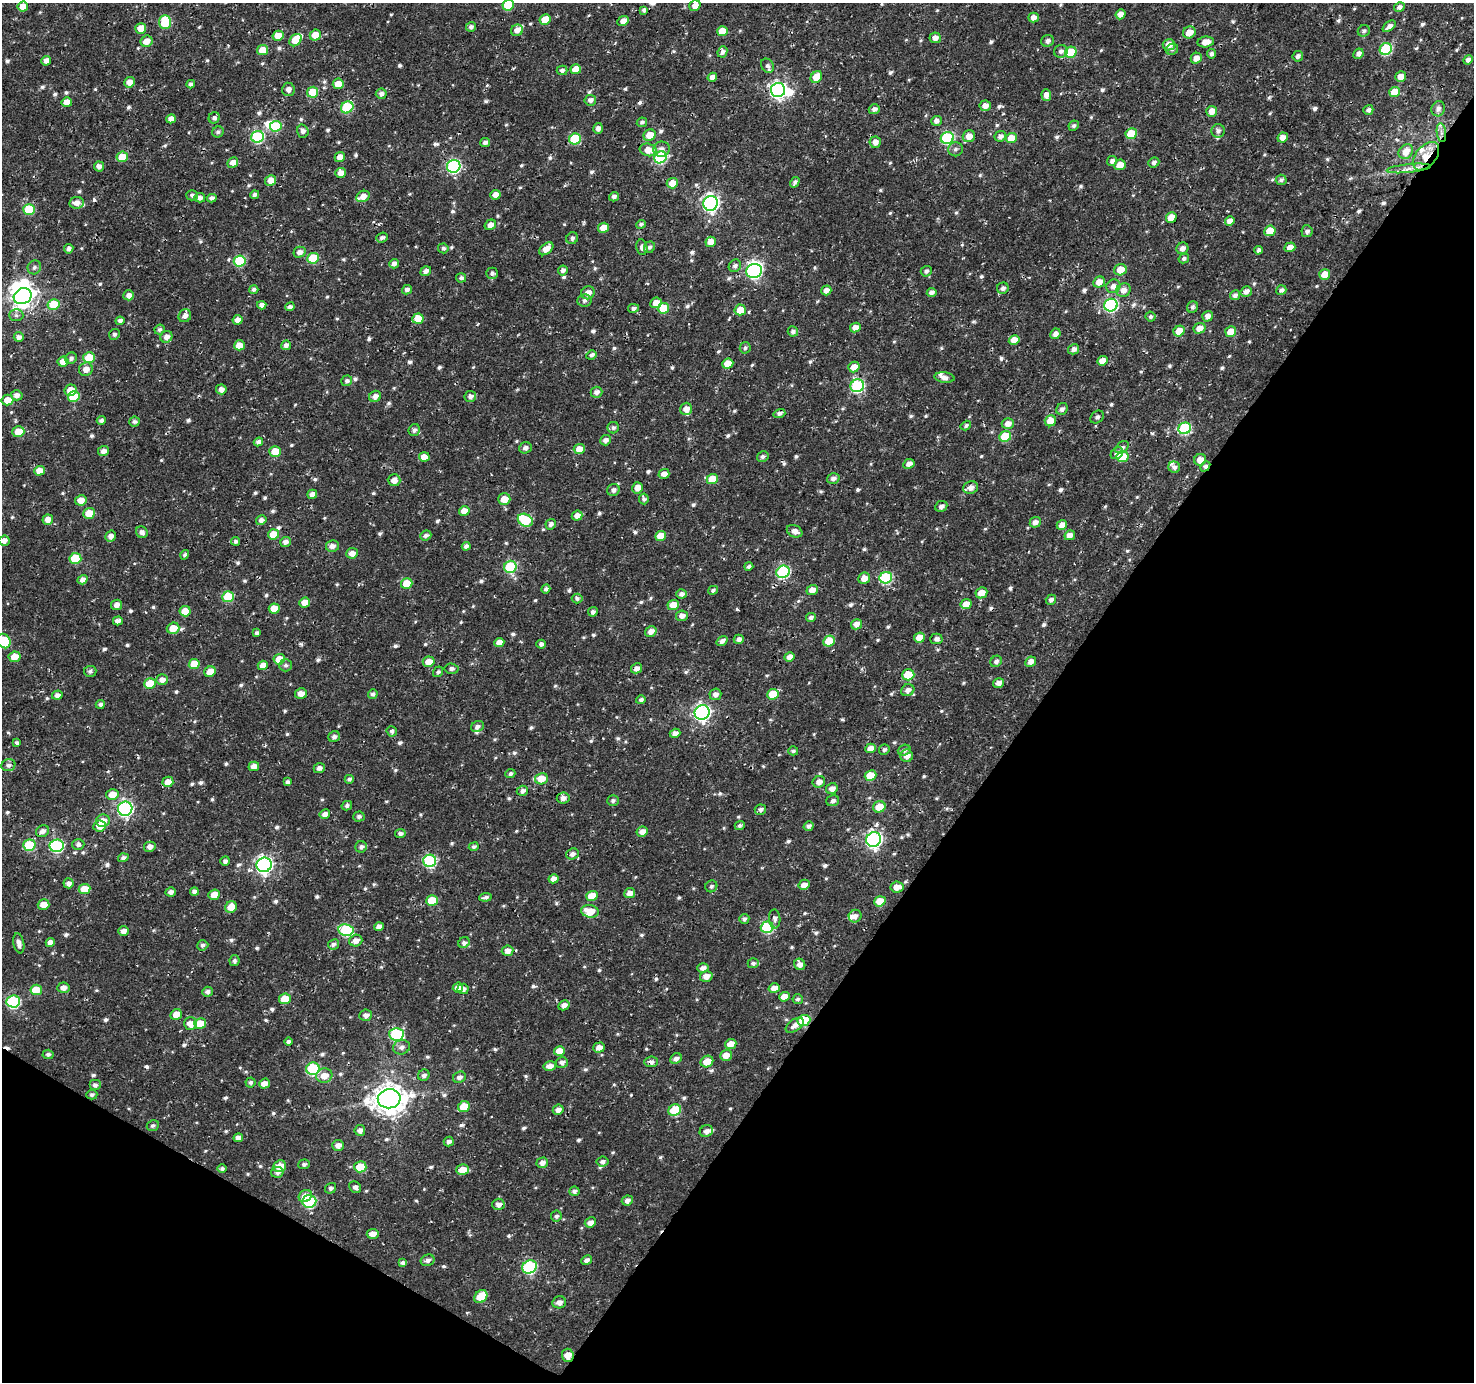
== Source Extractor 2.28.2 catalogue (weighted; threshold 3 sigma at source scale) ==
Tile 15 of 4 x 4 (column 3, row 4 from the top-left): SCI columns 2955-4426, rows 257-1636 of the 5900 x 5964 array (HDU 1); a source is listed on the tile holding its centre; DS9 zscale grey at full resolution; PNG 1476 x 1384 px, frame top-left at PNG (2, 3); each listed source drawn as its Kron ellipse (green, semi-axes under 4 px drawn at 4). Shown black and unused: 34% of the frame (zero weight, under 3 of 4 exposures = <1% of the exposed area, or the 3 px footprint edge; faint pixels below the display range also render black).
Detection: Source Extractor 2.28.2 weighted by HDU 2 'WHT'; one run over the whole footprint, this tile lists its part. Background 0.00206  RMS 0.0025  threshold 0.0115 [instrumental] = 3 sigma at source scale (4.5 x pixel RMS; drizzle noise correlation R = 1.50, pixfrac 1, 0.0396/0.0396 arcsec/px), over >= 5 px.
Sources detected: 819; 6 inside a brighter object's white glare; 3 cosmic-ray / hot-pixel residue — neither listed nor drawn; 13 inside a brighter listed object's ellipse — not listed separately; of the other 797, all 500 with FLUX_AUTO >= 0.599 (the completeness limit of this list) listed and drawn (297 fainter detections not listed), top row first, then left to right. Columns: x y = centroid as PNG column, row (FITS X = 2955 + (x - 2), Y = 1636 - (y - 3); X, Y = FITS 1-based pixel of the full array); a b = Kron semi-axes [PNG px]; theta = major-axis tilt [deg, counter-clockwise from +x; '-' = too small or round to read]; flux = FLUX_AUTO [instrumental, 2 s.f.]
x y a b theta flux
508 5 6 5 - 9.1
695 6 6 5 - 1.7
23 7 5 5 - 2.6
1399 7 5 4 - 0.91
644 10 4 4 - 0.89
1120 14 5 4 - 1.7
1033 18 5 5 - 1.7
545 19 5 5 - 4.4
623 21 6 4 26 1.8
165 22 7 6 - 11
1389 26 7 4 39 1.2
471 27 5 4 - 0.78
141 28 5 5 - 3.2
517 30 6 5 - 1.7
722 31 5 5 - 4.1
1364 31 6 5 - 0.67
1189 32 6 5 - 2.9
315 35 6 5 - 3.4
278 36 5 5 - 3.6
935 38 6 5 - 1.6
295 40 7 5 46 6.1
147 41 6 5 - 2.3
1047 41 6 5 - 0.97
1206 42 8 5 7 2.4
1169 45 6 5 - 2.3
1172 49 6 5 - 0.63
1386 49 6 5 - 20
262 50 5 5 - 3.6
1061 51 7 6 - 0.96
722 52 6 4 66 0.98
1071 52 6 5 - 11
1212 54 4 4 - 0.78
1358 54 5 4 - 1.2
1298 56 5 5 - 0.81
1196 58 6 5 - 1.9
1468 60 5 4 - 1
46 61 5 4 - 1.5
767 66 7 6 - 0.91
576 69 5 5 - 3.8
562 70 5 4 - 0.86
712 77 5 4 - 1.4
816 77 6 5 - 4.6
1401 77 6 5 - 2.2
129 82 5 5 - 2
191 84 4 4 - 0.77
338 84 5 5 - 2.8
288 89 7 6 - 1.2
778 90 7 7 - 80
313 92 6 5 - 6
1394 92 5 5 - 3.9
381 94 5 5 - 0.83
1046 95 6 5 - 1.9
590 100 6 5 - 1.1
67 102 5 4 - 2.5
985 106 5 5 - 1.8
347 107 6 5 - 15
874 109 5 5 - 1.1
1438 109 8 6 67 1.1
1368 110 5 4 - 0.82
1212 111 5 5 - 2.2
214 118 6 5 - 0.86
171 119 5 4 - 1.9
936 121 5 5 - 1.1
642 122 5 4 - 0.66
276 126 6 5 - 9.9
1074 126 5 5 - 0.61
598 128 5 5 - 1
303 131 6 5 - 0.89
1218 131 7 6 - 0.99
218 132 6 5 - 0.66
1441 133 9 4 -82 0.93
1131 134 6 5 - 8
650 135 6 5 - 3.6
969 136 6 6 - 2.2
1000 136 6 5 - 1.1
257 137 6 5 - 26
1283 137 5 5 - 2
947 138 6 6 - 29
1011 138 6 5 - 4.2
575 139 6 5 - 12
875 142 6 6 - 1.6
485 143 5 4 - 0.97
661 149 8 7 - 1.4
955 149 7 7 - 0.81
648 150 9 6 -13 3.1
1406 152 8 6 46 3.2
1426 156 16 10 49 4
122 157 5 5 - 4.6
340 157 5 5 - 2.1
660 157 6 5 - 23
1112 161 5 5 - 0.92
233 162 5 5 - 1.8
1154 162 6 5 - 0.86
1120 165 6 5 - 3.2
99 166 5 5 - 1.2
454 166 7 6 - 37
1409 168 22 4 6 1.8
341 173 5 5 - 2
271 180 5 5 - 2.4
1281 180 5 5 - 0.76
795 182 6 4 58 0.69
672 183 6 5 - 3.1
192 195 6 5 - 0.71
255 195 4 4 - 0.84
495 195 5 5 - 1.5
363 196 7 5 26 1.9
614 197 5 4 - 0.99
200 198 5 5 - 1
212 198 5 4 - 0.8
77 203 7 6 - 1.6
711 203 7 7 - 79
29 209 6 5 - 11
1171 217 5 5 - 3.5
1230 221 5 4 - 1.6
641 224 5 4 - 0.6
490 225 6 5 - 1.9
603 228 5 5 - 3.7
1270 231 6 5 - 4.6
1307 231 6 5 - 0.91
382 238 6 5 - 0.74
572 238 6 5 - 0.79
711 242 5 5 - 2.5
642 247 8 5 -80 1.1
649 247 6 5 - 0.81
1290 247 5 4 - 2.2
443 248 5 5 - 0.6
1182 248 6 5 - 1.4
69 249 5 4 - 0.91
546 249 8 5 39 2.3
1258 250 4 4 - 0.83
299 252 6 5 - 1.3
313 258 6 5 - 11
1184 259 5 4 - 0.67
240 261 6 5 - 14
394 264 5 4 - 1.1
735 266 6 6 - 0.79
34 267 7 6 - 0.8
563 270 5 5 - 0.94
1120 270 6 5 - 4.1
426 271 5 4 - 1.1
754 271 8 7 - 47
926 271 6 5 - 0.75
492 273 6 6 - 0.65
1325 274 5 5 - 3.7
461 278 5 4 - 0.63
1099 282 6 5 - 2.5
1113 286 7 6 - 1.5
1003 288 6 5 - 0.91
254 289 4 4 - 0.65
407 290 5 4 - 1
826 290 5 5 - 1.4
1123 290 7 6 - 1.6
1281 290 5 5 - 0.79
1246 291 6 5 - 1.2
932 292 5 4 - 0.96
588 293 7 6 - 2
129 295 5 5 - 1.5
1235 295 5 4 - 0.85
23 296 9 7 26 180
584 300 7 6 - 1
656 303 6 5 - 2.3
53 304 6 5 - 7.3
262 305 4 4 - 1.2
1111 305 7 6 - 34
290 307 5 4 - 0.84
1192 307 6 5 - 0.67
633 308 5 4 - 0.76
663 308 6 5 - 6.9
740 310 6 5 - 4.1
16 315 7 6 - 0.71
185 316 7 6 - 1.3
1207 316 6 5 - 1.4
1150 317 5 5 - 0.66
418 319 5 5 - 5.5
238 320 5 5 - 1.4
120 321 4 4 - 0.94
855 327 5 4 - 1.8
1199 328 6 5 - 2.2
160 330 5 5 - 0.63
793 331 5 5 - 0.84
1179 331 6 5 - 3.3
1231 332 5 5 - 4.1
114 334 5 5 - 0.61
1055 334 5 5 - 1.3
19 337 5 5 - 1.1
166 337 6 5 - 1.4
1014 340 5 4 - 2.9
239 345 5 5 - 2.9
286 345 5 4 - 0.98
745 348 6 5 - 0.61
1074 349 6 5 - 1.2
591 355 5 4 - 0.8
71 358 6 5 - 0.78
89 358 6 5 - 8.9
1102 361 5 4 - 2.1
63 362 5 5 - 2.2
728 364 5 5 - 4.6
854 367 6 5 - 2.4
86 369 7 6 - 2
944 378 10 5 -6 1.1
347 381 6 5 - 0.73
857 386 7 6 - 31
221 389 5 5 - 1.4
71 390 6 5 - 3.2
596 392 6 5 - 1.2
17 395 6 5 - 1.3
375 396 6 5 - 1.3
470 396 6 5 - 1.1
74 397 6 5 - 9.3
7 400 6 5 - 2.9
686 409 6 6 - 2
1062 409 6 5 - 0.9
779 413 6 4 17 0.86
1097 417 7 5 38 0.68
101 420 4 4 - 0.72
1050 421 6 5 - 3.9
134 422 5 5 - 0.64
1008 423 6 5 - 1.9
966 425 5 4 - 0.66
613 428 6 5 - 0.65
1185 428 6 5 - 23
414 430 6 5 - 0.8
18 432 6 5 - 4.2
1005 436 6 5 - 9.4
605 440 5 5 - 1.1
258 442 5 4 - 1
1122 447 7 5 39 0.87
525 448 6 5 - 0.91
579 449 5 5 - 2.5
103 451 5 5 - 1.2
275 451 5 5 - 4.5
1117 453 7 5 43 1.4
424 457 5 4 - 2.5
763 457 6 5 - 0.72
1123 457 6 5 - 6
1200 460 6 5 - 2.6
909 464 6 4 28 1.6
1205 466 5 4 - 0.97
1174 467 6 5 - 0.96
39 471 5 5 - 2.4
664 474 5 5 - 1.5
712 479 5 5 - 4.8
833 479 6 5 - 1
394 480 6 6 - 1.9
637 488 6 5 - 1.9
971 488 7 6 - 1.6
613 490 6 5 - 0.99
312 494 5 4 - 1.5
504 499 6 5 - 3.1
644 499 5 5 - 0.68
81 500 6 5 - 2.3
941 506 6 5 - 1.1
464 511 5 5 - 2.5
89 513 6 5 - 4.2
577 516 5 5 - 1.6
48 520 5 5 - 2
261 520 5 5 - 0.96
525 520 8 6 -27 14
1035 522 5 5 - 1.4
551 524 5 5 - 1
1062 525 5 4 - 1.7
795 531 8 6 -26 1.6
142 532 6 5 - 0.99
273 534 5 5 - 4.6
426 535 6 5 - 0.82
1070 535 5 4 - 1.6
111 536 6 5 - 1.5
660 536 6 5 - 3.2
4 541 5 5 - 1.4
235 541 4 4 - 0.66
285 542 5 5 - 1.1
332 546 6 6 - 1.2
466 546 4 4 - 0.99
352 553 6 5 - 1.8
185 555 5 4 - 0.62
75 558 6 5 - 10
749 566 4 3 - 0.64
510 567 6 6 - 19
783 572 7 6 - 29
864 578 6 5 - 2.3
886 578 6 5 - 20
83 580 5 4 - 1.3
407 583 6 5 - 5.3
546 589 4 4 - 0.67
713 590 5 4 - 0.63
812 590 6 5 - 2.3
981 593 6 5 - 2.8
681 594 5 4 - 0.87
228 597 6 5 - 11
577 599 5 5 - 0.62
1051 600 5 4 - 0.85
305 603 5 5 - 3.7
966 604 5 5 - 2.4
117 605 6 5 - 1.4
673 605 6 5 - 3.8
274 608 5 5 - 3.4
185 611 5 5 - 4.2
593 612 5 4 - 0.76
682 616 6 5 - 1.4
811 618 5 4 - 0.84
118 621 5 4 - 1
856 624 6 5 - 1.7
173 628 6 5 - 3.9
651 631 6 5 - 1.6
257 633 4 3 - 0.61
919 638 5 5 - 2.9
739 639 5 4 - 1
936 639 6 5 - 0.99
4 641 7 6 - 11
722 641 6 4 36 1
829 641 6 5 - 7
499 643 5 4 - 2.1
541 644 4 4 - 0.77
15 657 6 5 - 3.2
789 657 5 4 - 1.6
279 659 6 5 - 4.3
996 661 6 5 - 0.89
429 662 6 5 - 2.7
1031 662 5 5 - 1.8
194 664 5 5 - 4.7
263 665 5 4 - 2.1
286 665 6 6 - 0.66
637 668 5 4 - 1.3
451 669 7 5 -6 0.72
90 671 6 5 - 0.64
210 672 6 5 - 3.2
438 672 5 5 - 0.62
908 675 6 5 - 8.4
162 680 6 5 - 1.6
999 683 6 4 14 1.5
150 684 6 5 - 5.9
908 690 7 5 29 1.3
301 693 6 5 - 2.1
373 694 5 4 - 0.68
715 694 6 5 - 1.3
773 694 6 5 - 5.8
57 695 5 4 - 1.1
641 700 5 4 - 0.68
100 704 4 4 - 0.73
702 712 7 7 - 78
477 726 6 5 - 0.93
392 731 5 5 - 0.73
675 733 5 4 - 1.4
334 737 6 5 - 0.91
17 743 4 3 - 0.67
871 748 5 4 - 2.1
884 750 5 5 - 0.61
904 750 6 5 - 0.75
793 751 5 4 - 0.65
907 756 6 6 - 2.1
8 765 7 6 - 0.86
254 766 5 5 - 1.9
319 768 5 5 - 1
510 774 5 4 - 0.7
870 776 6 5 - 5.6
349 779 4 4 - 0.71
541 779 6 5 - 4.1
168 782 5 5 - 2.5
288 782 4 4 - 0.84
819 782 6 5 - 1.7
832 789 6 5 - 1.5
522 791 6 5 - 1.1
112 794 6 5 - 2.9
563 798 6 5 - 1.3
613 801 6 5 - 0.73
833 801 6 5 - 0.94
347 806 5 4 - 0.65
879 807 6 5 - 4
125 809 7 7 - 61
760 810 5 5 - 0.89
325 814 5 4 - 1.5
359 817 5 5 - 0.67
103 821 7 6 - 2.7
740 825 5 4 - 0.66
100 826 6 6 - 2.6
809 826 5 4 - 0.87
43 831 7 5 30 1.1
642 832 6 5 - 1.8
400 834 5 4 - 0.78
874 839 7 7 - 72
78 844 6 5 - 0.75
29 845 6 5 - 13
57 846 7 6 - 32
150 847 6 5 - 1.3
361 847 6 5 - 0.8
474 847 5 4 - 0.64
572 854 6 5 - 1
123 858 5 4 - 0.78
225 861 5 4 - 0.8
430 861 6 6 - 27
264 865 7 7 - 84
554 879 5 4 - 1.7
68 883 5 5 - 1.2
804 885 6 5 - 2.1
711 886 6 5 - 0.62
897 887 6 5 - 2.3
85 889 6 5 - 5.2
171 892 5 4 - 1.1
194 892 4 4 - 0.96
630 893 5 5 - 2
214 895 6 5 - 2.6
592 896 6 5 - 4.9
486 897 6 4 6 0.74
432 900 6 5 - 5.2
880 901 6 5 - 4.6
43 905 6 5 - 2.6
231 907 6 5 - 3.4
590 911 9 6 -9 4.8
855 916 6 6 - 1.2
744 919 5 5 - 0.69
775 919 9 5 -86 1
379 927 5 4 - 1.6
767 927 6 5 - 17
346 930 7 6 - 20
123 931 5 4 - 1.6
356 941 6 6 - 1.6
50 942 4 4 - 1.3
19 943 10 5 -79 1.5
464 943 6 5 - 0.86
333 944 6 5 - 0.73
203 945 6 5 - 0.66
508 951 6 5 - 1.6
234 961 5 5 - 0.69
753 963 5 5 - 0.71
800 964 6 5 - 1.5
703 968 6 4 17 1.1
706 976 6 5 - 1.9
63 988 6 5 - 1.5
458 988 5 5 - 2
774 988 5 5 - 2.2
463 989 5 5 - 1.1
36 990 6 5 - 5.5
207 992 5 5 - 0.95
784 997 5 4 - 2.6
285 999 6 5 - 5.3
798 999 5 5 - 0.62
13 1001 7 6 - 28
564 1005 6 5 - 1.2
176 1014 6 5 - 3.1
366 1015 6 5 - 1.1
804 1020 6 5 - 10
190 1024 6 6 - 2.3
200 1024 6 5 - 4.6
795 1025 10 6 35 1.5
396 1034 7 6 - 25
288 1042 4 4 - 0.79
731 1044 6 5 - 2.6
401 1047 9 7 17 1.1
599 1047 6 5 - 1.5
559 1051 5 5 - 3
48 1054 5 5 - 0.64
726 1055 6 5 - 2.3
676 1059 6 5 - 1.1
562 1062 6 5 - 0.94
651 1062 7 5 4 1
707 1062 6 5 - 3.5
550 1066 6 5 - 1.5
313 1069 6 6 - 23
424 1075 6 5 - 0.87
324 1076 8 7 - 3
459 1077 7 5 25 0.97
251 1082 5 5 - 0.64
264 1084 5 5 - 2.3
95 1085 6 5 - 0.84
92 1095 5 4 - 0.64
389 1099 11 9 7 400
464 1107 6 5 - 5.7
558 1110 5 5 - 1.5
675 1110 6 5 - 11
153 1126 6 5 - 0.65
360 1130 5 5 - 1.2
706 1131 7 5 26 1.2
238 1138 4 4 - 1.3
449 1142 5 4 - 0.92
338 1145 6 5 - 1.6
602 1161 6 5 - 0.87
542 1163 6 5 - 1.3
304 1164 6 5 - 0.68
280 1166 6 6 - 4.4
360 1167 6 5 - 7.5
222 1169 4 4 - 0.61
463 1170 6 5 - 3.4
277 1172 6 5 - 1.1
355 1187 6 5 - 0.92
331 1188 6 5 - 0.72
574 1191 5 4 - 0.84
305 1196 7 5 30 2.2
309 1201 7 6 - 24
627 1201 5 5 - 1.2
498 1204 6 5 - 1.2
556 1216 5 5 - 0.66
590 1222 6 5 - 1.5
373 1234 6 5 - 2.1
427 1260 7 5 15 0.87
587 1260 6 4 28 0.98
403 1263 4 4 - 0.82
530 1267 7 6 - 32
481 1297 7 5 46 5.9
559 1302 7 6 - 1.4
568 1355 6 6 - 2.7
Overlapping masked pixels (flux is a lower limit): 7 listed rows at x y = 1441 133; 1426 156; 1409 168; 1205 466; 804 1020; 651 1062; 568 1355
Isophote crosses this tile's border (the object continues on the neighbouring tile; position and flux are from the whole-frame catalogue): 4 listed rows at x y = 508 5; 23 296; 4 541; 4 641